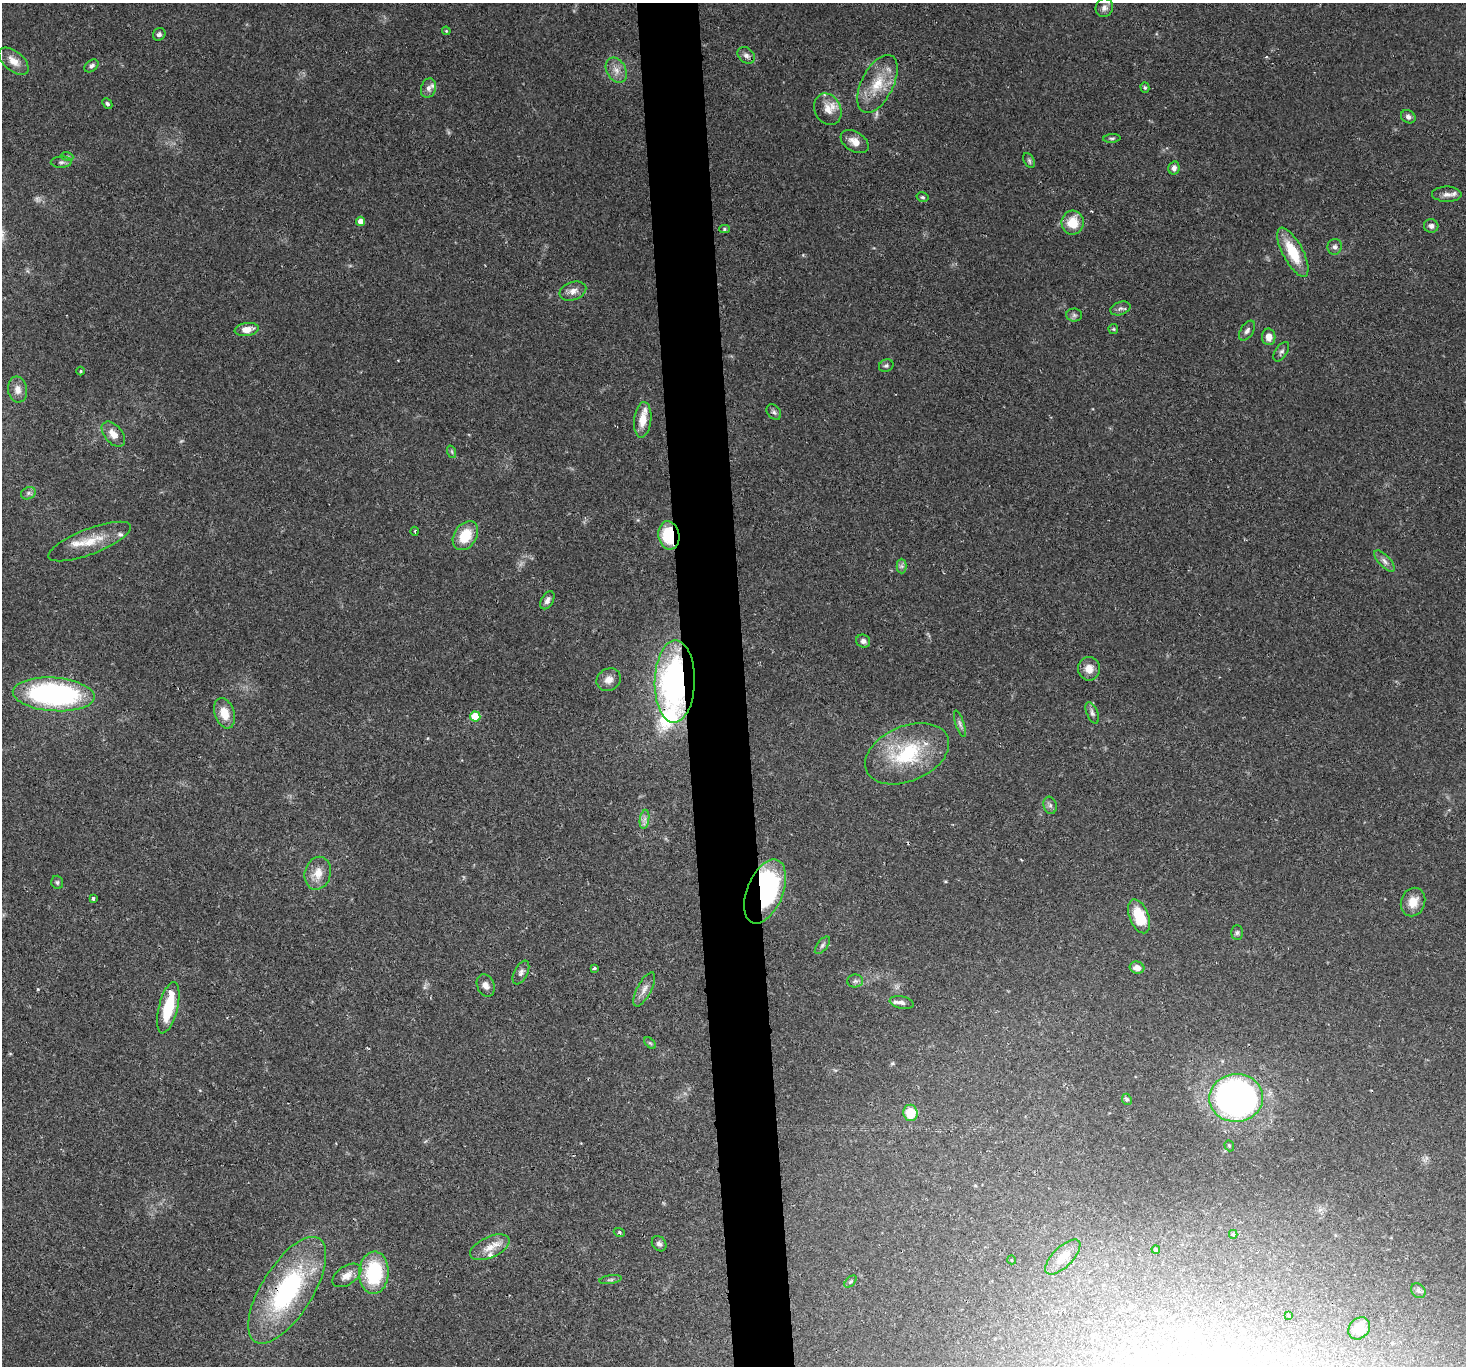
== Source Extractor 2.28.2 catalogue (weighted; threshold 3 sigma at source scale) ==
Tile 5 of 3 x 3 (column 2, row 2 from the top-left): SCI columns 1464-2927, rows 1512-2875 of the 4390 x 4366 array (HDU 1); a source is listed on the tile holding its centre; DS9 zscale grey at full resolution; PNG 1468 x 1368 px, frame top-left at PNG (2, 3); each listed source drawn as its Kron ellipse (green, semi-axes under 4 px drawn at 4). Shown black and unused: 4% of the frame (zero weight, under 2 of 3 exposures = <1% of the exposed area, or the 3 px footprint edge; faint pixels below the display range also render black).
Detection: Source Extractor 2.28.2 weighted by HDU 2 'WHT'; one run over the whole footprint, this tile lists its part. Background 0.0565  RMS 0.0045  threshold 0.0202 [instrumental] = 3 sigma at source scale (4.5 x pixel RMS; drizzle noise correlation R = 1.50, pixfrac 1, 0.05/0.05 arcsec/px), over >= 5 px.
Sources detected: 111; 4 too faint to see at this stretch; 1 inside a brighter object's white glare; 1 cosmic-ray / hot-pixel residue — neither listed nor drawn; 7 inside a brighter listed object's ellipse — not listed separately; the other 98 listed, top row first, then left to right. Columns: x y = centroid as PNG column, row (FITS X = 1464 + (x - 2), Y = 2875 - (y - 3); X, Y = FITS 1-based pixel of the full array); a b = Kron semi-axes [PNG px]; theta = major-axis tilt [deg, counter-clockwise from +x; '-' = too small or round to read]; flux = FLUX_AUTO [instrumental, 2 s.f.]
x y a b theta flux
1104 8 9 8 - 2
446 31 4 3 - 0.45
159 34 7 6 - 1.2
746 55 9 7 -42 1.8
14 61 18 9 -40 5.1
91 66 8 5 37 1.2
616 70 13 9 -60 3.7
877 84 31 16 63 14
429 88 10 7 71 2.2
1145 88 5 4 - 0.7
107 104 5 4 - 0.85
828 109 16 13 -62 5.8
1408 117 7 6 - 1.8
1112 138 8 3 4 0.69
855 142 15 9 -32 4.4
67 156 6 3 -19 0.6
1029 161 8 5 -63 0.92
61 162 10 5 1 1.4
1174 168 6 5 - 2.1
1447 194 15 7 -1 2.7
922 197 6 4 -15 0.76
361 221 4 4 - 3
1073 223 12 11 - 10
1431 226 7 6 - 1.9
725 229 5 4 - 0.69
1335 247 8 7 - 1.5
1293 252 27 10 -62 15
573 291 13 9 19 3.3
1120 308 10 6 20 1.5
1074 315 8 6 -1 1.3
247 329 12 6 8 4.3
1113 329 5 5 - 0.56
1247 331 11 6 57 1.7
1269 337 8 6 -85 3.6
1281 352 11 6 56 1.4
886 366 7 6 - 0.98
80 371 4 3 - 0.39
18 390 13 9 -81 3.1
774 412 8 6 -52 1.2
643 420 18 8 84 7.6
113 434 15 9 -49 4.6
452 452 6 4 -72 0.68
28 493 8 6 23 1.2
415 531 4 3 - 0.39
669 535 14 10 -80 20
465 536 16 11 56 12
90 541 44 13 21 11
1384 561 13 5 -47 2.1
902 566 7 5 -90 1.2
547 600 10 6 61 1.8
863 641 7 6 - 1.7
1089 669 12 11 - 4.5
609 680 13 10 33 3.6
675 681 41 20 89 120
54 694 41 16 -4 100
224 713 16 10 -71 6.9
1092 713 11 5 -68 1.5
475 716 5 5 - 11
960 724 14 4 -72 1.5
907 754 44 27 23 35
1050 805 9 6 -75 1.3
644 819 10 4 81 1.6
318 873 16 13 76 6.6
57 882 7 6 - 0.88
765 891 34 18 68 68
93 898 4 3 - 2.2
1413 902 14 12 68 6
1139 916 18 9 -69 15
1237 933 7 6 - 0.98
822 945 10 5 53 1.2
594 968 4 3 - 0.89
1137 968 7 6 - 2.9
521 973 13 6 62 1.8
855 981 8 6 1 1.3
486 985 11 8 -67 2.5
644 989 19 7 62 3.3
902 1002 12 6 -12 2.1
168 1008 26 9 76 18
650 1043 7 4 -44 0.73
1236 1098 27 24 5 200
1127 1099 6 4 -67 0.67
911 1113 8 7 - 10
1229 1146 6 4 -70 0.58
619 1232 5 3 - 0.57
1233 1234 4 3 - 0.71
659 1244 8 6 -51 1.5
490 1247 21 10 24 5.9
1156 1250 4 3 - 0.54
1063 1257 22 10 45 6.1
1012 1260 4 3 - 0.34
374 1273 21 15 87 31
347 1275 16 9 33 4
610 1280 11 4 9 1
851 1281 7 4 44 0.77
287 1290 61 25 58 67
1418 1291 8 6 -47 1.1
1289 1316 3 3 - 0.95
1359 1328 12 10 49 5.7
Overlapping masked pixels (flux is a lower limit): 5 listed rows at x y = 113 434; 669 535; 675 681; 765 891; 287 1290